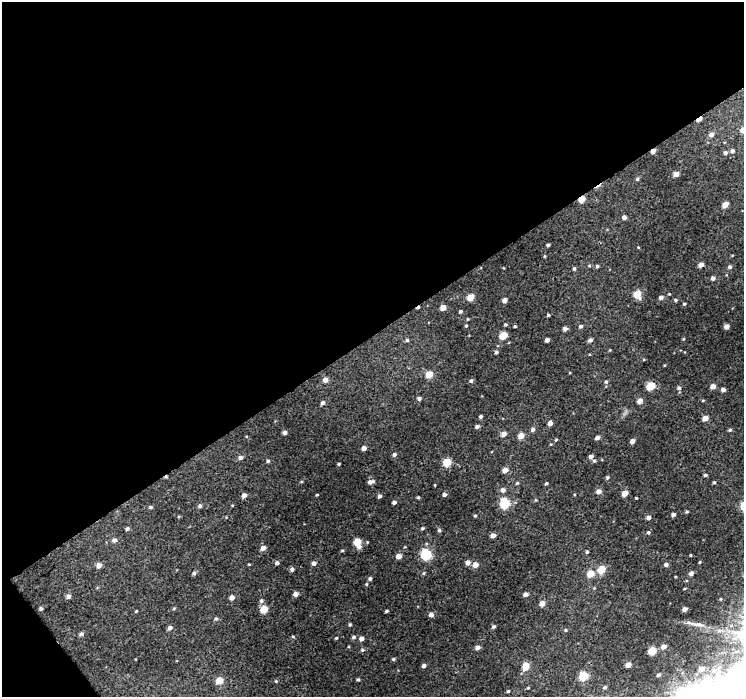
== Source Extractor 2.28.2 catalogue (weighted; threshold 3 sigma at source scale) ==
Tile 1 of 2 x 2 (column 1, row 1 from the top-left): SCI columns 1-742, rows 738-1432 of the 1485 x 1470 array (HDU 1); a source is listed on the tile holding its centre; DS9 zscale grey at full resolution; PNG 746 x 699 px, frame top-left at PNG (2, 2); no overlay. Shown black and unused: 49% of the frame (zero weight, under 3 of 4 exposures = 1% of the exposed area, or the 3 px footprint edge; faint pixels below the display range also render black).
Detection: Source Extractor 2.28.2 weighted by HDU 2 'WHT'; one run over the whole footprint, this tile lists its part. Background 0.00963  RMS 0.0036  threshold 0.016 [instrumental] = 3 sigma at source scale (4.5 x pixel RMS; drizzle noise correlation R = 1.50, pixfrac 1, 0.0396/0.0396 arcsec/px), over >= 5 px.
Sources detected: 166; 3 cosmic-ray / hot-pixel residue — not listed; the other 163 listed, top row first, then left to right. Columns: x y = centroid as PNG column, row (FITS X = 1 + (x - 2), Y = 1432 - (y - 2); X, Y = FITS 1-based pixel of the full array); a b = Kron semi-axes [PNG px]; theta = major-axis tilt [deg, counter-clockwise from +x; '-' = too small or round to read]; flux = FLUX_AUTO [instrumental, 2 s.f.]
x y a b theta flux
699 119 6 3 32 3.1
743 130 5 4 - 3.6
711 135 5 5 - 1.4
653 151 4 3 - 1.9
732 151 5 4 - 1.1
725 152 4 4 - 0.8
676 174 4 4 - 2.3
637 179 5 4 - 0.54
582 199 5 4 - 4.7
725 205 5 4 - 3
624 217 4 4 - 1.3
548 245 3 3 - 0.56
638 247 4 2 - 0.22
544 256 5 3 - 0.29
701 265 4 4 - 1.9
597 266 4 4 - 0.51
730 267 4 4 - 0.76
574 268 5 4 - 0.51
713 278 4 4 - 0.95
637 294 5 5 - 7
470 297 5 4 - 5.4
661 297 5 4 - 1.1
504 300 4 4 - 1.7
675 300 4 3 - 0.45
684 304 4 3 - 0.4
443 307 4 4 - 3.1
460 311 4 4 - 0.51
548 315 4 3 - 0.45
505 325 4 3 - 0.41
466 326 4 3 - 0.38
515 326 3 2 - 0.41
581 326 5 4 - 0.82
726 326 4 4 - 2.1
565 329 4 4 - 1.3
503 335 5 5 - 8.4
407 340 4 4 - 0.58
547 340 4 4 - 1.3
590 340 5 4 - 1.1
496 352 4 4 - 0.58
429 374 5 4 - 6.8
325 380 5 5 - 2.2
471 381 5 4 - 0.66
606 382 5 4 - 0.49
650 386 5 5 - 9.1
713 386 5 4 - 2
679 388 5 5 - 0.67
723 389 4 4 - 1.2
419 398 4 4 - 0.84
703 400 4 3 - 0.25
640 401 5 4 - 2.3
323 403 5 4 - 1
480 417 4 3 - 0.62
705 418 4 4 - 2.8
550 423 4 4 - 1.6
477 426 5 4 - 0.78
533 429 5 5 - 0.91
730 430 4 3 - 0.52
285 432 4 4 - 1.1
504 434 5 4 - 2.3
521 436 5 4 - 3.4
597 438 4 3 - 1.4
556 440 4 3 - 0.37
632 441 4 4 - 1.7
364 448 4 4 - 1.5
394 454 5 5 - 0.75
241 457 5 4 - 1.2
591 457 5 4 - 1.3
268 461 4 4 - 0.53
594 461 4 4 - 0.45
447 462 5 5 - 9
339 464 3 3 - 0.33
505 470 4 4 - 2.9
705 475 4 3 - 0.49
607 477 5 4 - 0.52
370 482 7 4 12 1.3
714 482 4 4 - 0.37
517 483 5 4 - 0.38
546 483 4 3 - 0.43
503 490 5 5 - 1.3
599 491 5 5 - 1.9
625 493 5 4 - 3.1
444 494 4 4 - 0.88
244 495 4 4 - 1.7
317 495 4 2 - 0.27
380 496 4 4 - 0.83
418 497 4 3 - 0.38
636 498 3 3 - 0.28
394 502 4 3 - 0.96
505 503 5 5 - 23
200 506 5 4 - 0.88
150 507 5 4 - 0.58
687 512 3 3 - 0.43
673 514 4 3 - 0.91
475 516 4 4 - 0.38
648 517 4 4 - 1.5
422 528 4 3 - 0.46
127 529 5 4 - 0.65
439 530 5 4 - 0.6
648 532 4 4 - 0.55
493 535 4 4 - 2
114 540 6 5 - 1.2
357 542 5 4 - 7.1
359 547 6 6 - 1.3
263 548 5 4 - 1.9
587 552 5 4 - 0.49
426 554 5 5 - 31
690 555 3 2 - 0.27
398 556 4 4 - 2.8
468 562 5 5 - 1.5
700 562 3 3 - 0.3
277 563 5 4 - 0.87
314 563 4 4 - 1.3
249 564 4 3 - 0.28
99 565 5 5 - 2.1
475 565 5 4 - 2.8
666 565 4 4 - 1
292 569 4 4 - 0.97
602 569 5 5 - 7.6
194 573 5 5 - 0.61
590 573 5 5 - 6.5
691 573 4 4 - 1.3
370 579 4 4 - 0.68
366 584 4 4 - 0.36
296 594 4 4 - 2.2
525 594 4 4 - 1.4
68 596 4 4 - 1.4
232 598 4 4 - 1.6
261 601 6 6 - 0.87
542 603 5 4 - 2.3
41 608 4 4 - 0.64
174 608 5 3 - 0.32
264 609 5 5 - 7.5
685 609 4 4 - 1.7
136 611 4 2 - 0.28
386 611 3 3 - 0.55
431 614 5 4 - 1.4
216 619 5 4 - 0.5
698 624 17 4 -5 1.8
350 625 4 3 - 0.42
493 627 4 4 - 0.63
170 628 5 4 - 1.2
565 630 4 4 - 0.39
81 634 5 4 - 0.9
293 637 5 3 - 0.33
354 637 5 4 - 0.69
336 638 4 3 - 0.32
361 639 4 4 - 1.5
478 647 4 4 - 1.4
663 647 5 4 - 1.9
363 650 6 4 0 0.61
652 651 5 5 - 9.3
393 659 4 4 - 0.49
424 665 4 4 - 0.84
628 665 4 4 - 2.7
525 666 7 5 81 5.9
701 669 8 7 - 3.1
658 675 5 4 - 0.63
583 676 5 5 - 14
358 679 4 3 - 0.46
219 680 5 4 - 7.4
276 681 4 4 - 0.34
605 687 5 4 - 0.62
508 691 4 3 - 0.4
Overlapping masked pixels (flux is a lower limit): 3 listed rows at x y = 699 119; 653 151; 582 199
Isophote crosses this tile's border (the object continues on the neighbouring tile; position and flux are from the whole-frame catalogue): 1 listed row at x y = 743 130